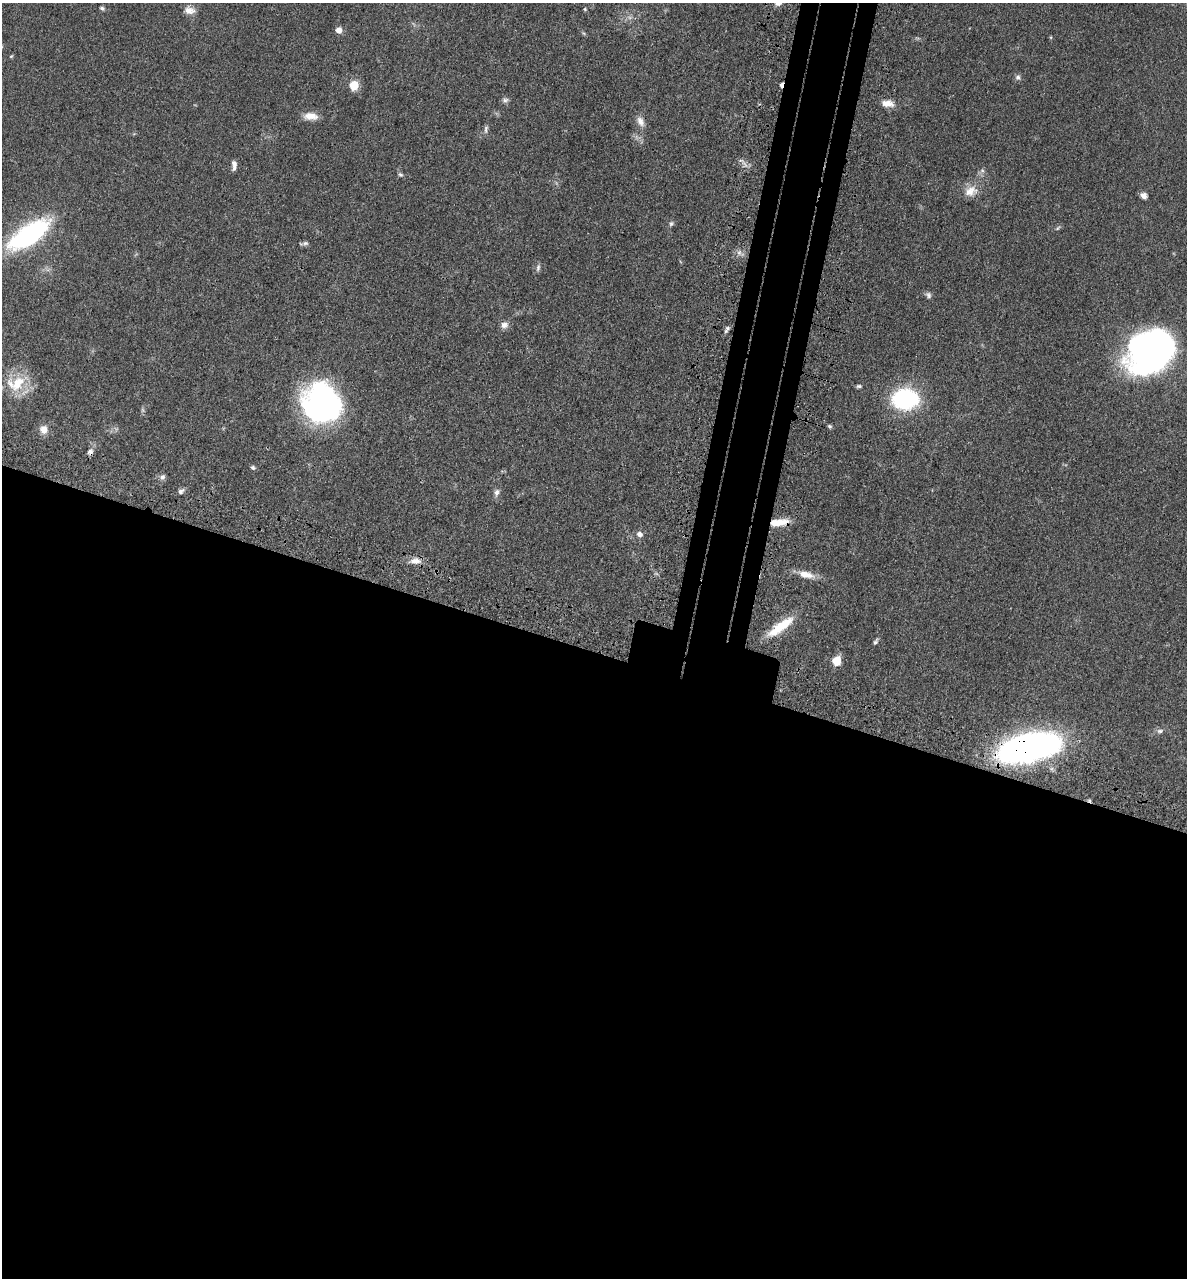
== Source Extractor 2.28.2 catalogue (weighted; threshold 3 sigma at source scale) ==
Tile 14 of 4 x 4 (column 2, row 4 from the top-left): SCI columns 1504-2688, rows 71-1346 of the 5260 x 5242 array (HDU 1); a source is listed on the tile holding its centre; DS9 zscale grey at full resolution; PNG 1189 x 1280 px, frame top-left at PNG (2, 3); no overlay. Shown black and unused: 53% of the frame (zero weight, under 3 of 4 exposures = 7% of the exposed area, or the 3 px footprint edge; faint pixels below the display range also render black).
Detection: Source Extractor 2.28.2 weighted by HDU 2 'WHT'; one run over the whole footprint, this tile lists its part. Background 0.041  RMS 0.005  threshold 0.0223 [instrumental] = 3 sigma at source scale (4.5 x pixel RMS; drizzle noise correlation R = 1.50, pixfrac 1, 0.05/0.05 arcsec/px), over >= 5 px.
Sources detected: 50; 3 too faint to see at this stretch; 1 inside a brighter object's white glare — not listed; the other 46 listed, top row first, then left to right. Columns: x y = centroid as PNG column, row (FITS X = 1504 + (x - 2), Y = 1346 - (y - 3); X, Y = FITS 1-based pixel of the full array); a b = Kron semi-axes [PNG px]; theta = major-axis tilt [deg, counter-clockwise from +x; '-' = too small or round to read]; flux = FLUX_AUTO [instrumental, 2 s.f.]
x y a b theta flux
102 8 7 5 -28 0.93
585 9 5 4 - 0.56
189 10 14 10 -12 3.7
339 30 6 6 - 3.8
1018 77 8 7 - 1.4
354 85 6 5 - 23
781 85 5 3 - 3.4
505 100 8 7 - 1.4
888 103 16 9 -8 4.5
310 116 17 9 -2 5.1
640 121 15 9 -65 3.4
486 129 12 5 82 1.4
234 165 11 5 89 2.2
400 174 7 5 -34 0.95
971 191 19 14 17 6.6
1144 196 7 6 - 2.7
671 224 7 5 63 1
1058 228 8 4 42 0.79
29 235 47 19 34 68
305 243 10 6 1 1.2
739 252 8 6 69 1.9
538 267 10 5 81 1.3
928 295 9 6 -57 1.5
504 325 9 8 - 2.8
727 329 11 4 59 1.3
1157 351 52 36 22 170
16 383 29 22 15 17
859 386 7 4 -6 0.92
905 399 24 18 2 57
321 403 39 36 -54 120
829 426 6 4 -16 0.84
43 429 11 10 - 3.9
90 452 9 6 80 1.8
253 467 6 5 - 1
162 477 7 6 - 1.7
181 491 8 6 36 1.6
496 492 11 7 78 2
779 522 22 8 7 8.4
639 534 7 6 - 2
416 561 15 8 -2 4
806 574 22 9 -14 6
781 626 37 10 37 14
875 642 9 5 60 1.1
837 661 6 5 - 16
1160 731 9 6 7 1.6
1029 747 61 24 14 180
Overlapping masked pixels (flux is a lower limit): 4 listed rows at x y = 781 85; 90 452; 779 522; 1029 747